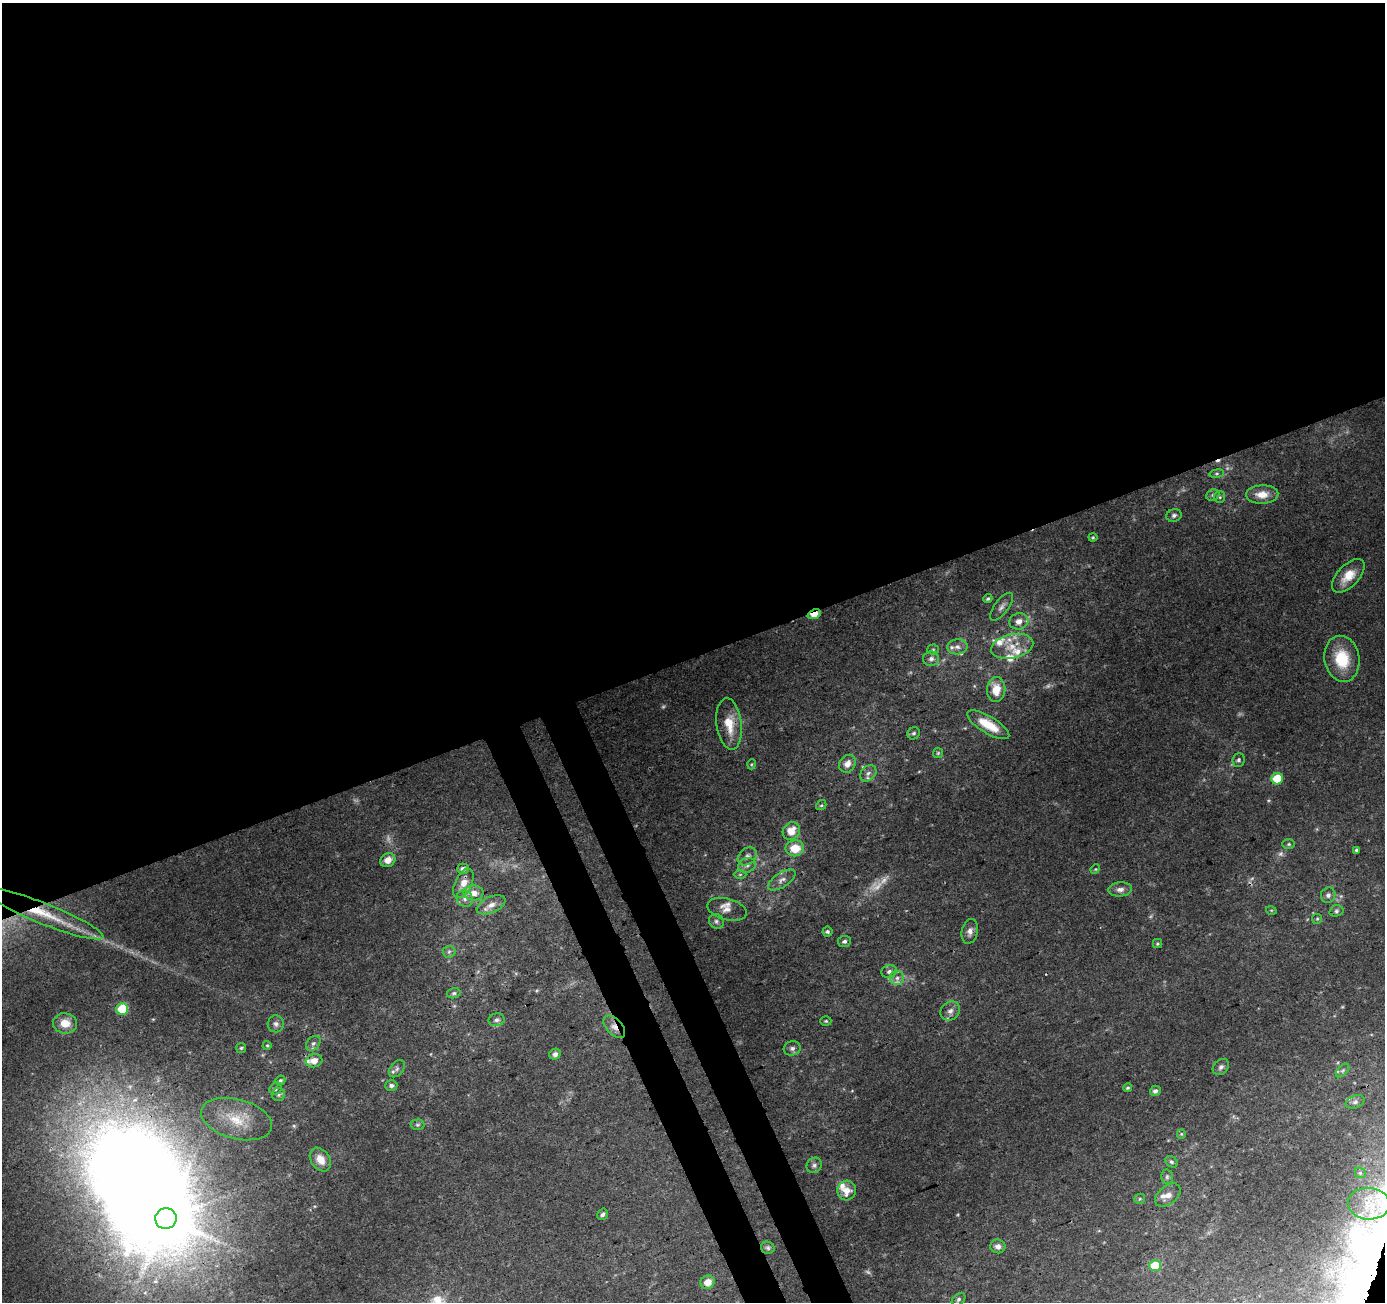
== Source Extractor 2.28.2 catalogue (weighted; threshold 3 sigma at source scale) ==
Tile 2 of 4 x 4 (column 2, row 1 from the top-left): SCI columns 1439-2821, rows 4005-5304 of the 5646 x 5464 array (HDU 1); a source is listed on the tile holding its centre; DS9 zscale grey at full resolution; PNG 1387 x 1304 px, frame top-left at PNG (2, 3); each listed source drawn as its Kron ellipse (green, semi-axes under 4 px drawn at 4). Shown black and unused: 53% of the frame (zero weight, under 3 of 4 exposures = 5% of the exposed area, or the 3 px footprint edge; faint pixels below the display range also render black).
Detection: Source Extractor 2.28.2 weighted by HDU 2 'WHT'; one run over the whole footprint, this tile lists its part. Background 0.0723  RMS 0.0051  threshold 0.0231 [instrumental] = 3 sigma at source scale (4.5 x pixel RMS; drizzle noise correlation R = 1.50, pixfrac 1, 0.0396/0.0396 arcsec/px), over >= 5 px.
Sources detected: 126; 12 too faint to see at this stretch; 1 inside a brighter object's white glare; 1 cosmic-ray / hot-pixel residue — neither listed nor drawn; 12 inside a brighter listed object's ellipse — not listed separately; the other 100 listed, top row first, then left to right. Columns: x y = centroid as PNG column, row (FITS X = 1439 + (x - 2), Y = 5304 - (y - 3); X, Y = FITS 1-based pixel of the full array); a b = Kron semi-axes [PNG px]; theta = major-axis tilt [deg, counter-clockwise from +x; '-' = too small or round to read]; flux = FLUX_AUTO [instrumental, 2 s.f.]
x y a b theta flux
1217 474 7 4 8 0.8
1262 494 16 9 3 6.5
1213 495 7 5 22 1.3
1220 497 6 5 - 0.88
1174 515 8 6 16 1.6
1093 537 4 4 - 0.63
1348 576 21 11 46 8.7
988 599 4 4 - 0.91
1002 607 16 7 53 2.9
814 614 7 4 21 6.2
1019 621 9 8 - 4
1012 646 21 12 13 10
957 647 10 7 4 2.5
933 650 5 5 - 0.82
931 659 8 7 - 2
1342 659 23 17 -79 19
996 690 12 9 87 8.1
729 724 26 12 -83 12
988 725 24 8 -31 12
914 733 6 5 - 1.1
938 753 5 5 - 0.72
1239 760 7 6 - 1.1
752 764 5 3 - 0.5
847 764 9 7 56 3.8
868 773 9 7 46 2.2
1277 779 6 5 - 15
821 805 5 4 - 0.74
791 831 9 8 - 7.5
1289 844 6 5 - 0.81
795 848 9 8 - 11
1356 850 4 4 - 0.86
747 856 10 8 40 2.4
388 860 8 6 33 4.8
747 865 9 7 24 2
463 869 6 5 - 2.1
1095 869 5 4 - 0.58
740 875 6 4 1 0.73
782 880 15 7 33 3
463 883 16 8 64 6.1
1120 889 12 7 5 2.9
473 893 10 7 -1 4.6
1328 895 7 7 - 1.8
465 899 9 7 -50 2.4
491 905 15 8 24 4.1
727 909 20 10 -15 4.5
1271 910 5 3 - 0.45
1336 911 7 5 15 1.1
44 914 63 10 -22 23
1317 919 5 5 - 0.69
716 921 8 7 - 1.6
970 931 12 8 78 3
827 932 5 5 - 1.1
844 941 6 5 - 1.4
1157 944 4 4 - 0.64
449 952 6 6 - 1.2
889 971 8 6 17 1.9
897 978 7 7 - 2.3
454 993 7 5 14 1
122 1009 6 6 - 26
950 1011 10 8 38 2.7
497 1020 8 6 11 1.7
826 1021 5 4 - 0.72
65 1023 12 10 -9 7.5
276 1024 8 8 - 2
614 1027 13 7 -47 3.4
313 1043 8 6 48 1.7
267 1045 4 4 - 0.58
241 1048 5 5 - 0.67
792 1048 8 7 - 1.7
555 1054 6 5 - 2.1
314 1061 8 6 15 4.3
1221 1067 9 7 45 1.8
397 1069 10 6 51 1.8
1343 1070 8 5 45 1.2
280 1080 5 4 - 0.98
391 1086 6 5 - 1.4
1128 1088 4 3 - 0.75
276 1089 7 5 46 1.1
1155 1091 5 5 - 1.9
278 1095 6 6 - 1.2
1355 1102 10 6 24 1.6
236 1119 36 20 -14 19
417 1125 7 5 1 0.99
1181 1134 5 4 - 0.54
320 1160 13 9 -55 6.4
1171 1162 7 5 -37 1.1
814 1165 8 7 - 1.8
1360 1173 6 5 - 0.92
1167 1177 7 6 - 1.3
847 1191 10 9 - 6
1168 1195 14 9 39 4.4
1140 1199 5 5 - 0.71
1369 1204 21 16 -5 12
602 1214 6 5 - 1.4
166 1219 10 10 - 2000
998 1246 7 7 - 2.3
768 1248 7 6 - 1.1
1155 1266 6 5 - 14
707 1282 7 6 - 5.6
958 1299 8 5 41 1.1
Overlapping masked pixels (flux is a lower limit): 3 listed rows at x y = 814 614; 44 914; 614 1027